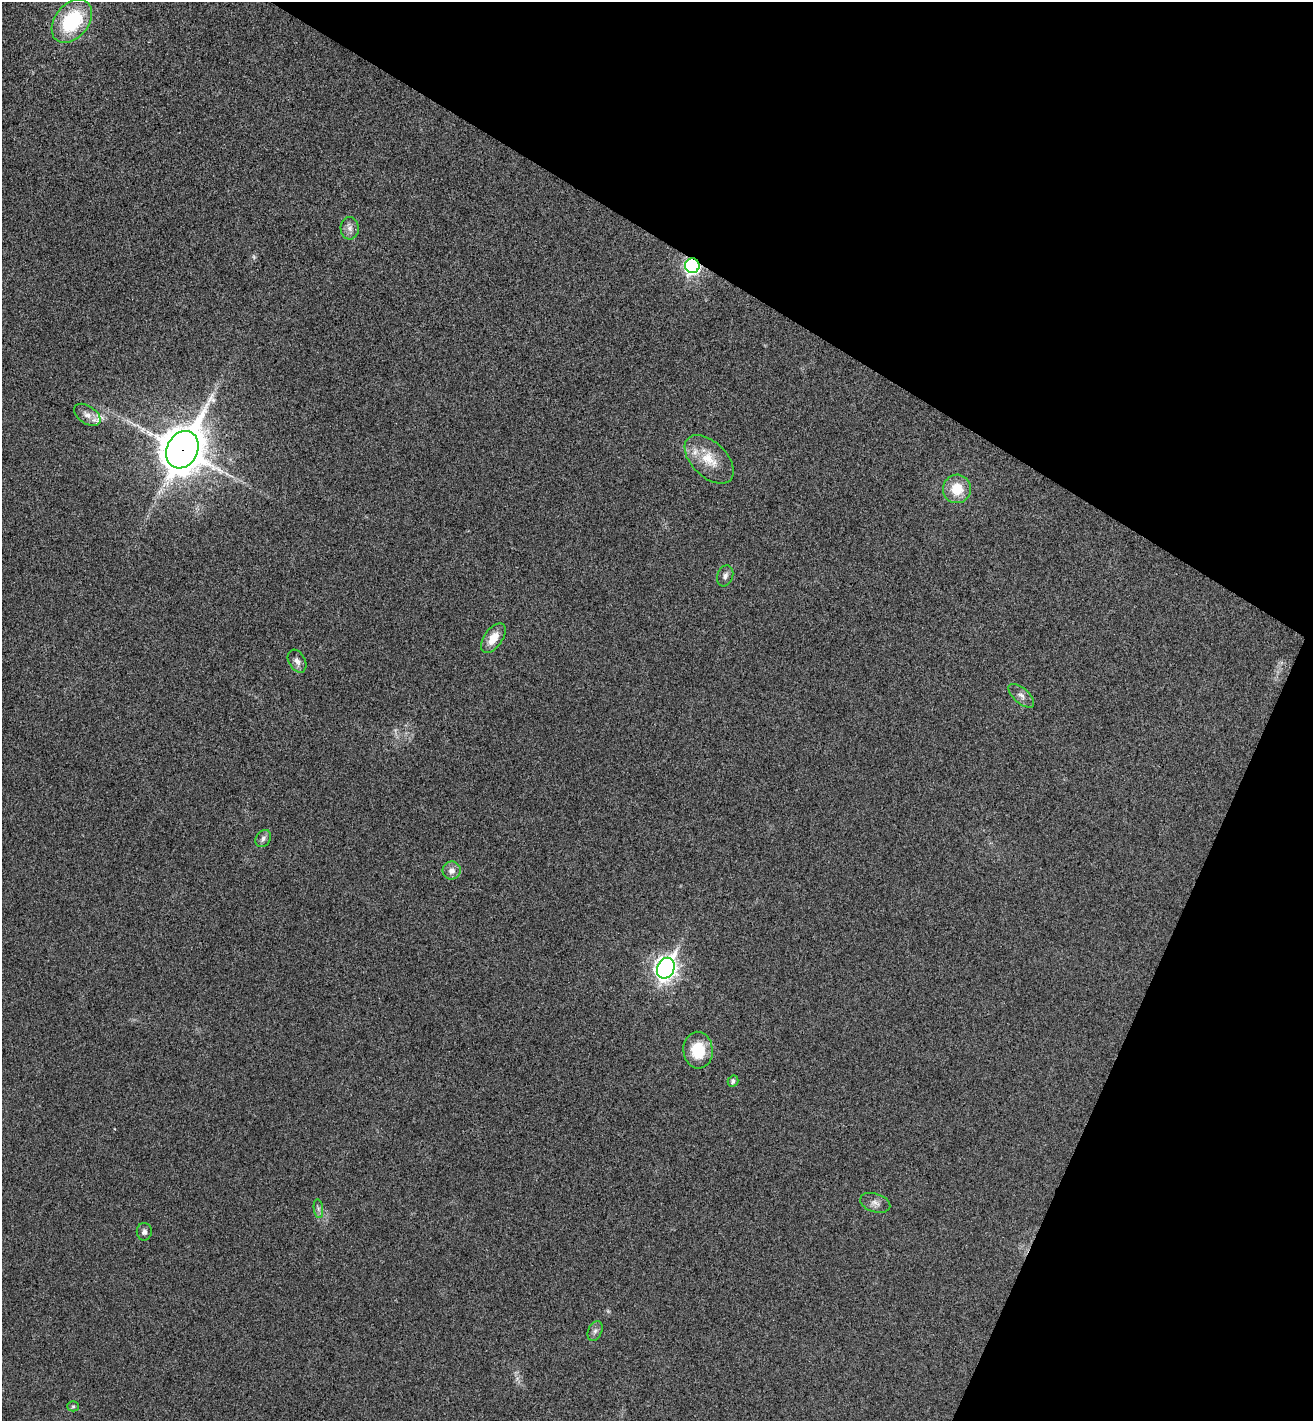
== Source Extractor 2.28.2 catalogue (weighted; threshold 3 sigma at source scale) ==
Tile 8 of 4 x 4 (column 4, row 2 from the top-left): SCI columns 4132-5442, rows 2873-4291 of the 5774 x 5741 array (HDU 1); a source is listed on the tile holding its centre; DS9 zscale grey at full resolution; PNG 1315 x 1423 px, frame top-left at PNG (2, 2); each listed source drawn as its Kron ellipse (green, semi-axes under 4 px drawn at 4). Shown black and unused: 26% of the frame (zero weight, under 3 of 4 exposures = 6% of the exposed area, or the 3 px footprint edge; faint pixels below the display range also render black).
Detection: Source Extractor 2.28.2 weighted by HDU 2 'WHT'; one run over the whole footprint, this tile lists its part. Background 0.0453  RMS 0.007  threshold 0.0314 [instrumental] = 3 sigma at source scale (4.5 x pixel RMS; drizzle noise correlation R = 1.50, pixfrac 1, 0.05/0.05 arcsec/px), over >= 5 px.
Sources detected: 25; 2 too faint to see at this stretch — neither listed nor drawn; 2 inside a brighter listed object's ellipse — not listed separately; the other 21 listed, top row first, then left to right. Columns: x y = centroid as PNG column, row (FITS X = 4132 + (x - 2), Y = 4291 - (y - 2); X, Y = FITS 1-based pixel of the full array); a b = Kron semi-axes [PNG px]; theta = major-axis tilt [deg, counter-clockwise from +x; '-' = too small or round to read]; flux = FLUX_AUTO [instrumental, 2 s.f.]
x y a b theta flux
72 21 24 17 50 51
350 228 11 9 -89 4.1
692 266 7 7 - 200
87 415 15 9 -33 5.1
182 450 19 15 62 2300
709 459 30 17 -44 18
957 489 14 14 - 17
725 576 11 7 70 3.2
493 638 17 9 54 10
297 661 12 8 -60 4
1021 696 16 7 -41 3.9
263 838 9 7 58 2.7
452 871 9 9 - 4.6
666 968 11 8 66 420
698 1050 18 14 -86 23
733 1081 5 5 - 2.3
875 1203 15 9 -18 4.4
318 1209 9 4 -82 2
144 1232 9 7 90 2.6
595 1331 10 6 66 2.5
73 1406 5 5 - 1.1
Overlapping masked pixels (flux is a lower limit): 2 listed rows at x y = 692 266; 182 450